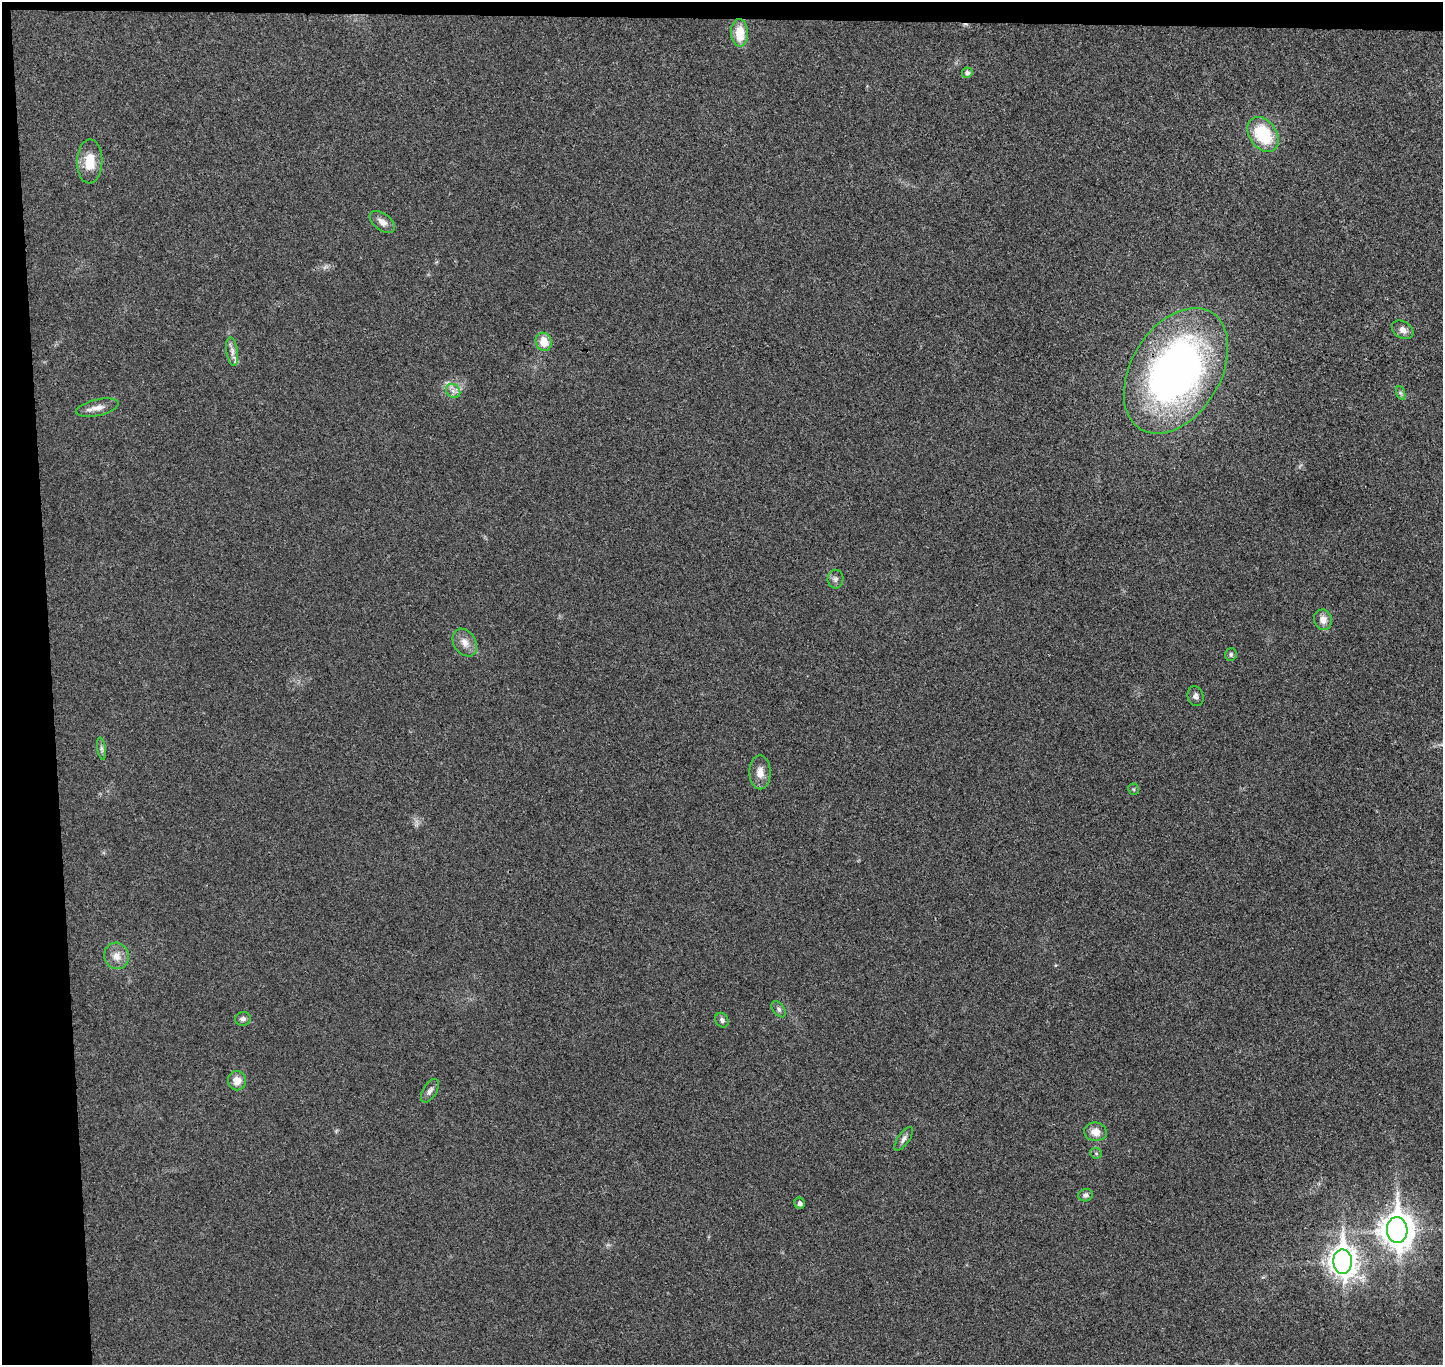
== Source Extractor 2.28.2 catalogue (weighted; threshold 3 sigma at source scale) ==
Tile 1 of 3 x 3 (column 1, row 1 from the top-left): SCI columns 56-1496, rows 2859-4221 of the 4436 x 4365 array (HDU 1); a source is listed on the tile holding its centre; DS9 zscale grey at full resolution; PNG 1445 x 1367 px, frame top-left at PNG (2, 2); each listed source drawn as its Kron ellipse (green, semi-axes under 4 px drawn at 4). Shown black and unused: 5% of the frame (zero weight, under 3 of 4 exposures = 6% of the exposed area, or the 3 px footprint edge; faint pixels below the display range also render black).
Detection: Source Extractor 2.28.2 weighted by HDU 2 'WHT'; one run over the whole footprint, this tile lists its part. Background 0.0268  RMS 0.006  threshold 0.0269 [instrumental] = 3 sigma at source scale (4.5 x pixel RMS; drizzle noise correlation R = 1.50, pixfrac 1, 0.05/0.05 arcsec/px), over >= 5 px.
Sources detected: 35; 1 too faint to see at this stretch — neither listed nor drawn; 1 inside a brighter listed object's ellipse — not listed separately; the other 33 listed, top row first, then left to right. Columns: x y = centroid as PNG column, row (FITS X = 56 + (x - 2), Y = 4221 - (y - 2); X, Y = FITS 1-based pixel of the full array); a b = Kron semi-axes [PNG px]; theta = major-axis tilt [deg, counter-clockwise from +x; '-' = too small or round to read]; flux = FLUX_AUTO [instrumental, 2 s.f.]
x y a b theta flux
740 33 14 8 -88 14
967 73 5 5 - 1.8
1263 134 19 13 -54 31
90 161 22 12 88 14
382 222 15 8 -37 4.3
1403 330 11 8 -32 3.5
544 342 9 8 - 8.7
232 352 14 5 -82 3.2
1176 371 68 44 59 290
453 391 8 6 -44 2.3
1401 393 7 4 -70 1.2
97 408 21 8 12 5.2
835 579 9 8 - 2.2
1323 620 10 9 - 5
465 643 15 11 -57 5.4
1231 654 6 5 - 1.2
1196 696 10 8 -74 2.1
102 749 11 4 -81 1.7
760 772 17 10 -90 6.3
1133 789 6 5 - 0.83
116 956 13 12 - 6
779 1009 9 5 -54 1.6
243 1019 8 6 11 1.9
722 1020 8 6 -57 1.8
237 1081 9 9 - 6.1
430 1091 13 6 59 2.5
1095 1132 11 9 -8 6
904 1139 14 5 56 2.4
1096 1153 6 5 - 0.98
1086 1195 7 6 - 1.6
799 1203 5 5 - 2.1
1397 1230 13 10 -86 1100
1343 1262 12 9 -87 680
Overlapping masked pixels (flux is a lower limit): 2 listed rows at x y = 1176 371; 1397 1230